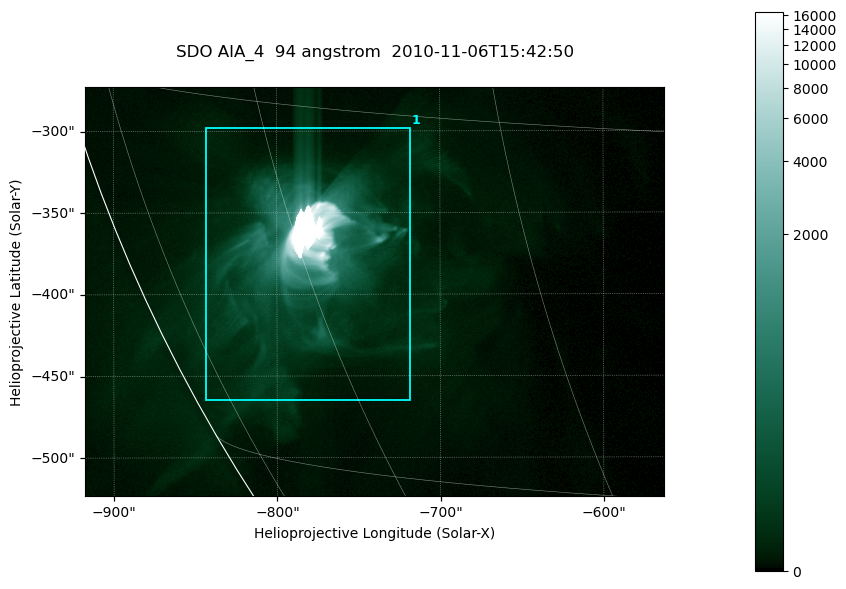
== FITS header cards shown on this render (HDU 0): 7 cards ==
TELESCOP= 'SDO     '           /
INSTRUME= 'AIA_4   '           /
WAVELNTH=                   94 /
WAVEUNIT= 'angstrom'           /
DATE-OBS= '2010-11-06T15:42:50.12' /
CTYPE1  = 'HPLN-TAN'           /
CTYPE2  = 'HPLT-TAN'           /

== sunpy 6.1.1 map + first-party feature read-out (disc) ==
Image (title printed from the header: SDO AIA_4  94 angstrom  2010-11-06T15:42:50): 591 x 417 px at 0.6 arcsec/px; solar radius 968 arcsec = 1614 px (partial field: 2.7% of the solar disc is inside the frame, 89% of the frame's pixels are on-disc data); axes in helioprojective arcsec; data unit not stated in the header (colour bar unlabelled)
Pointing: header CRPIX1/2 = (2053.81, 2042.90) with CRVAL1/2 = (0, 0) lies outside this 591 x 417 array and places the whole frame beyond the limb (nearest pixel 1.36 R_sun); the SolarSoft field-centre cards XCEN/YCEN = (-740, -398.3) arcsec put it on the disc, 768 arcsec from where CRPIX/CRVAL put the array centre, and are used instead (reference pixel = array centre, CRVAL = XCEN/YCEN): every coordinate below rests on XCEN/YCEN
Orientation: roll -0.138 deg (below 1 deg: not rotated)
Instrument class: DISC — disc imager (sunpy class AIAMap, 94 A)
Bright regions (active regions / flare kernels): reference = the on-disc median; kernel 5 px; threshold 5 sigma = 88.7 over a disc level ~16.6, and >= 1.15x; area >= 246 px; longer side >= 5 px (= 3 arcsec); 1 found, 1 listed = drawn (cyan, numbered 1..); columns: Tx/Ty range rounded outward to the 2 arcsec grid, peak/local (2 s.f.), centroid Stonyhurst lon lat
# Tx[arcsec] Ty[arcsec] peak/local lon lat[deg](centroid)
1 -844..-718 -466..-298 989 -60 -21
Off-limb structures (1.02-1.3 R_sun): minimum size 123 px: none found